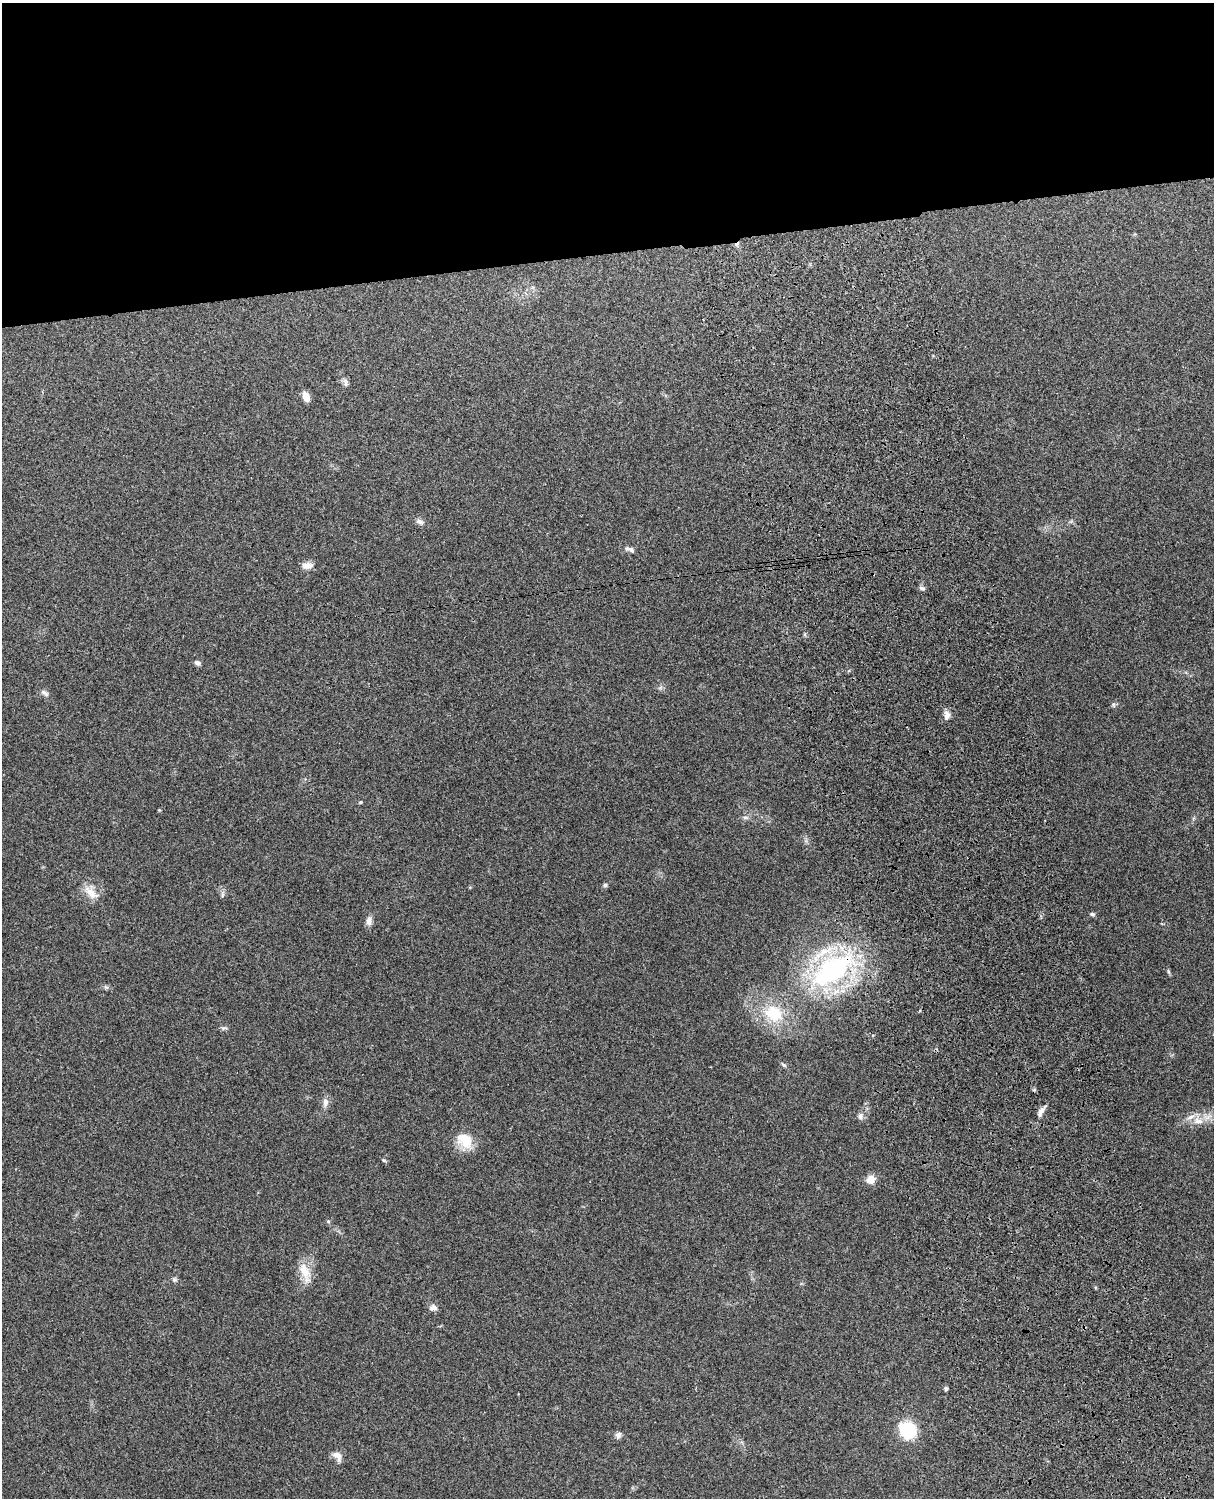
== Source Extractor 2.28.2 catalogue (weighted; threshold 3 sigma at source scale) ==
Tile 2 of 4 x 3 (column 2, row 1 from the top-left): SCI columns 1332-2543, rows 3156-4651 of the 5088 x 4928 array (HDU 1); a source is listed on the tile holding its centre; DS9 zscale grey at full resolution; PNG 1216 x 1500 px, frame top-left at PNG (2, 3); no overlay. Shown black and unused: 17% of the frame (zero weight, under 3 of 4 exposures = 6% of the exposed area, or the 3 px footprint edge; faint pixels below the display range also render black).
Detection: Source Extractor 2.28.2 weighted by HDU 2 'WHT'; one run over the whole footprint, this tile lists its part. Background 0.216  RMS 0.0084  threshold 0.0376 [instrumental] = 3 sigma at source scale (4.5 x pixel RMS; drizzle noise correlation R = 1.50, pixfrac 1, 0.05/0.05 arcsec/px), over >= 5 px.
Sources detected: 41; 1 cosmic-ray / hot-pixel residue — not listed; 2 inside a brighter listed object's ellipse — not listed separately; the other 38 listed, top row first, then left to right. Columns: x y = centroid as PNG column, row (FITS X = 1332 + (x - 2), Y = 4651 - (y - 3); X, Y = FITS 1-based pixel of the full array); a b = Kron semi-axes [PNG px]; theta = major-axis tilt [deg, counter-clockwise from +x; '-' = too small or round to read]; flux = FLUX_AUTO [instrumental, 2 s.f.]
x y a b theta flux
346 384 8 6 -83 2.4
306 396 10 6 -66 7.4
420 522 11 7 -21 3.2
627 548 8 6 -18 2
308 565 15 8 3 5.6
922 588 8 5 -15 2
197 663 7 5 -15 2.7
45 693 12 5 -35 2.8
1113 705 8 6 -89 1.6
947 715 12 8 -81 4.1
360 802 6 3 1 0.82
745 817 9 4 0 2
605 885 5 5 - 1.5
91 893 23 10 -39 10
222 895 8 3 71 1.6
1092 914 7 5 -7 1.6
369 921 13 7 86 4
832 970 58 30 36 140
1168 971 6 4 -72 1.2
106 987 7 4 -17 1.5
773 1014 22 17 -28 31
224 1028 11 3 5 1.5
784 1065 10 4 -40 1.6
325 1102 12 7 88 4.3
1041 1111 14 6 58 4.2
860 1116 9 7 78 3.1
1198 1121 16 9 -10 8.8
465 1140 20 14 -47 19
384 1160 6 4 -29 1.1
871 1179 11 10 - 7.1
328 1221 5 4 - 0.99
305 1272 28 11 -69 14
174 1280 7 6 - 1.7
433 1308 11 8 2 3.7
946 1388 4 4 - 2.2
908 1430 17 15 -36 38
618 1435 9 7 68 3
337 1456 14 9 -47 5.4
Overlapping masked pixels (flux is a lower limit): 1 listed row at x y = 832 970